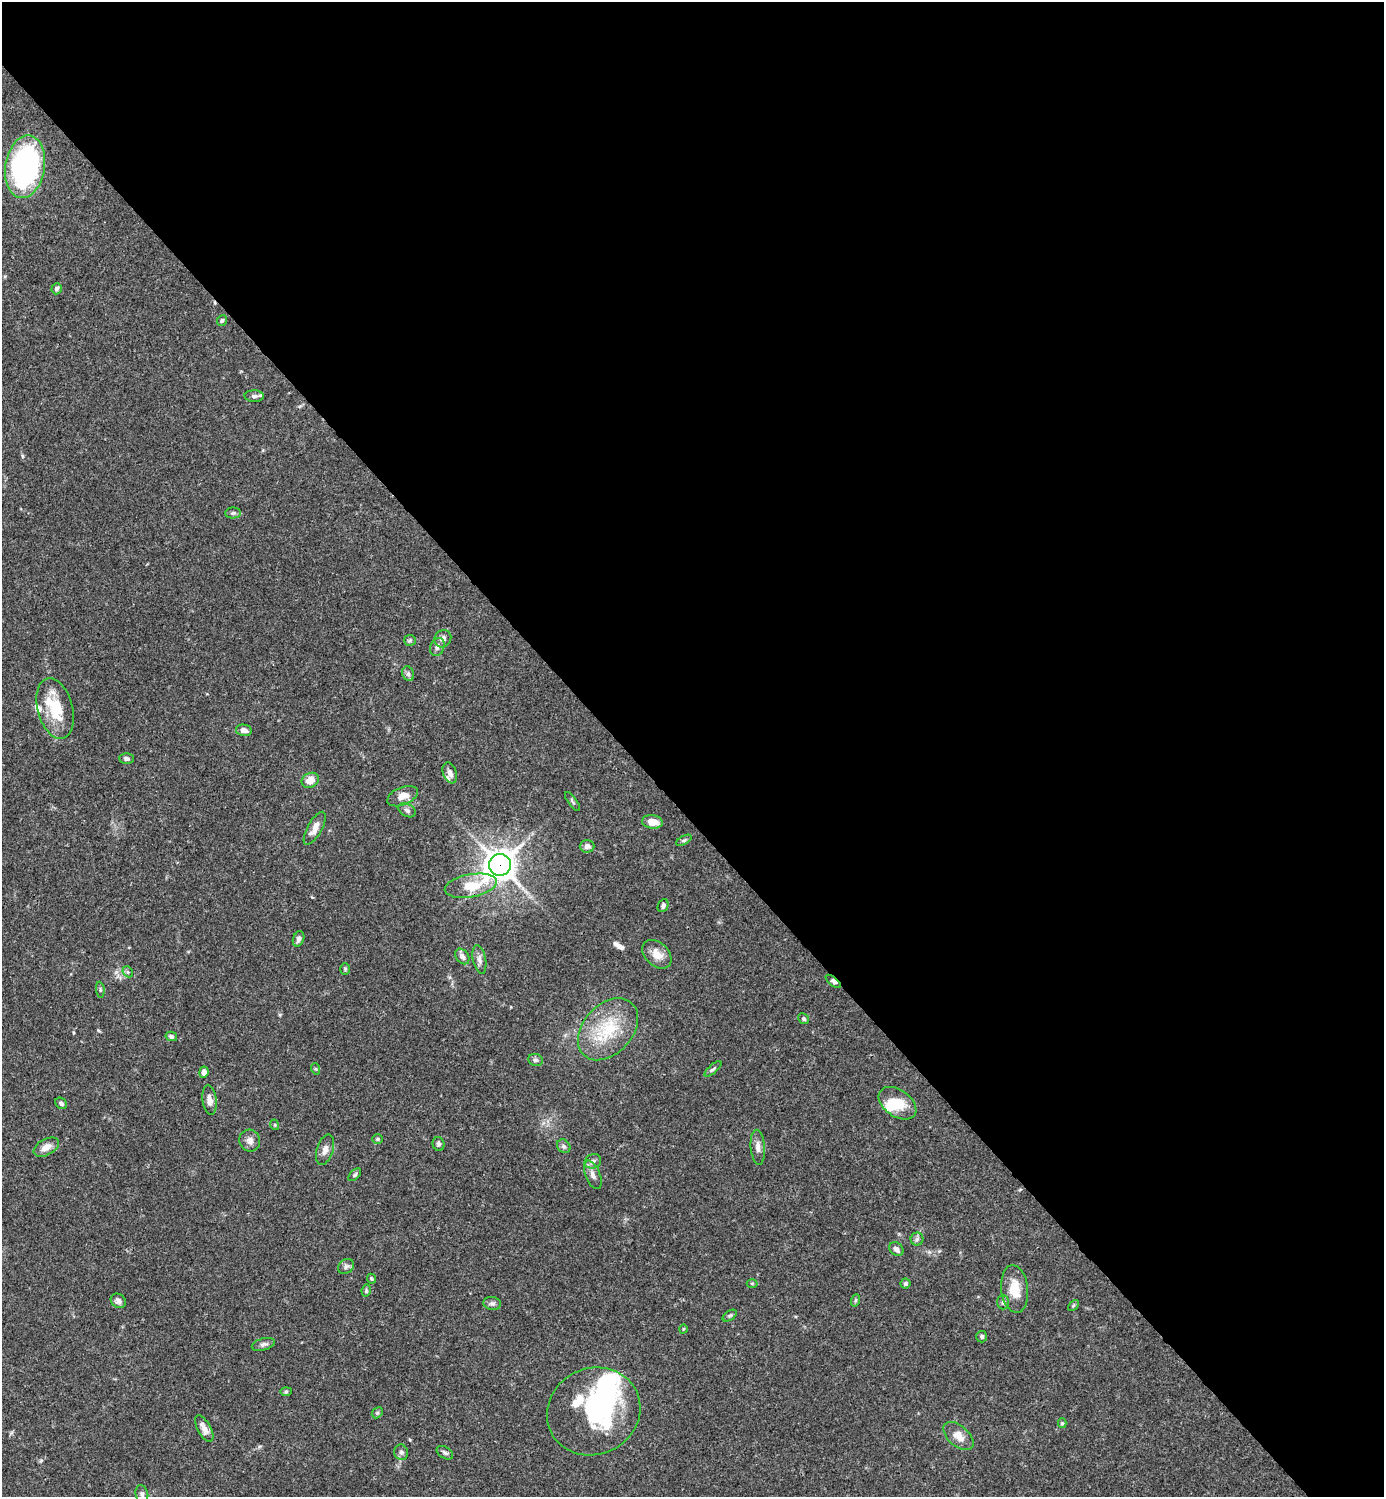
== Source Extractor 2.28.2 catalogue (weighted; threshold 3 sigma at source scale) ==
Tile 8 of 4 x 4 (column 4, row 2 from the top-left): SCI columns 4444-5825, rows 2991-4485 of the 5983 x 5983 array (HDU 1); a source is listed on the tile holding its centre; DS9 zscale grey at full resolution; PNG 1386 x 1499 px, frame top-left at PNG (2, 2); each listed source drawn as its Kron ellipse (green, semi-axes under 4 px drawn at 4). Shown black and unused: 55% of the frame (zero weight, under 3 of 4 exposures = <1% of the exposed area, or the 3 px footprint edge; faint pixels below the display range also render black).
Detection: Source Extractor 2.28.2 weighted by HDU 2 'WHT'; one run over the whole footprint, this tile lists its part. Background 0.0659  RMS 0.0032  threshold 0.0144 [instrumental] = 3 sigma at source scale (4.5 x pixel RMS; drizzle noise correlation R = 1.50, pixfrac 1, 0.05/0.05 arcsec/px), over >= 5 px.
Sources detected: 89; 3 inside a brighter object's white glare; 1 cosmic-ray / hot-pixel residue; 1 long thin detection or spike segment (spike, bleed or trail) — neither listed nor drawn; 5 inside a brighter listed object's ellipse — not listed separately; the other 79 listed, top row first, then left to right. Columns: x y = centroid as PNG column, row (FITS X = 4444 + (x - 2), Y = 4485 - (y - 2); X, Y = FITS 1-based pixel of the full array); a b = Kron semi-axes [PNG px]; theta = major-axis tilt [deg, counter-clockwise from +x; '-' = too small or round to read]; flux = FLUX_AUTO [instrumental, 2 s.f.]
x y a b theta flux
25 167 31 19 81 75
57 289 6 5 - 0.83
222 320 5 5 - 0.59
254 396 10 6 -2 1.1
233 513 8 5 1 0.69
443 639 9 8 - 1.5
410 640 6 5 - 0.6
437 647 9 7 68 1.2
408 674 7 5 -69 0.78
55 708 31 17 -75 11
244 730 8 5 -12 1.8
127 759 7 5 -3 0.91
450 773 11 6 -70 1.6
310 780 9 7 27 3.5
403 796 16 9 22 3.3
573 802 11 3 -54 0.51
407 810 9 6 -29 1
652 822 10 7 -9 3.4
315 828 18 7 60 2.8
684 840 8 3 30 0.51
587 846 7 6 - 1.3
500 865 11 11 - 430
471 886 26 11 10 9.8
663 906 7 5 63 0.87
299 939 8 5 70 1.1
657 954 17 11 -43 3.9
462 956 8 6 -53 1.3
479 959 14 6 -79 1.6
345 969 6 5 - 0.49
128 972 6 4 -47 0.55
833 981 9 4 -39 0.86
100 990 8 3 -85 0.43
804 1019 6 5 - 0.52
608 1029 35 24 48 16
171 1036 6 4 -14 0.7
535 1060 7 6 - 0.83
316 1069 6 3 -71 0.36
713 1069 10 4 41 0.65
204 1072 6 4 82 1.3
209 1100 15 7 -83 1.8
61 1103 6 5 - 0.74
897 1103 21 13 -35 6.9
275 1125 5 3 - 0.3
378 1139 5 5 - 0.51
250 1141 11 10 - 1.7
438 1144 7 6 - 0.76
564 1146 7 6 - 0.87
46 1147 14 8 30 2.7
758 1147 17 7 -85 2
325 1150 16 8 72 2.1
593 1161 8 7 - 1.2
355 1175 8 4 45 0.62
593 1175 15 7 -68 1.8
917 1239 6 6 - 0.81
896 1249 8 6 -44 1.5
346 1266 8 6 42 1.1
371 1279 5 4 - 0.46
752 1283 5 3 - 0.33
906 1283 5 5 - 0.78
1015 1289 24 13 -84 6.5
366 1291 6 4 78 0.57
856 1300 6 4 71 0.44
118 1301 8 6 -36 1.1
1003 1302 7 6 - 0.71
492 1303 9 6 -9 0.99
1073 1305 6 4 45 0.42
730 1316 8 4 33 0.59
683 1329 4 3 - 0.26
982 1337 5 5 - 0.68
263 1344 12 6 15 1
286 1391 6 4 2 0.43
594 1411 47 43 26 38
377 1413 6 4 46 0.52
1062 1423 5 4 - 0.47
204 1429 15 6 -61 2.2
958 1436 18 10 -42 3.8
401 1452 8 7 - 0.9
445 1453 9 5 -33 0.87
142 1494 9 6 -75 1.1
Overlapping masked pixels (flux is a lower limit): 2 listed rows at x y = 500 865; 833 981
Isophote crosses this tile's border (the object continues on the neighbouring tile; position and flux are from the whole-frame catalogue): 1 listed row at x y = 142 1494